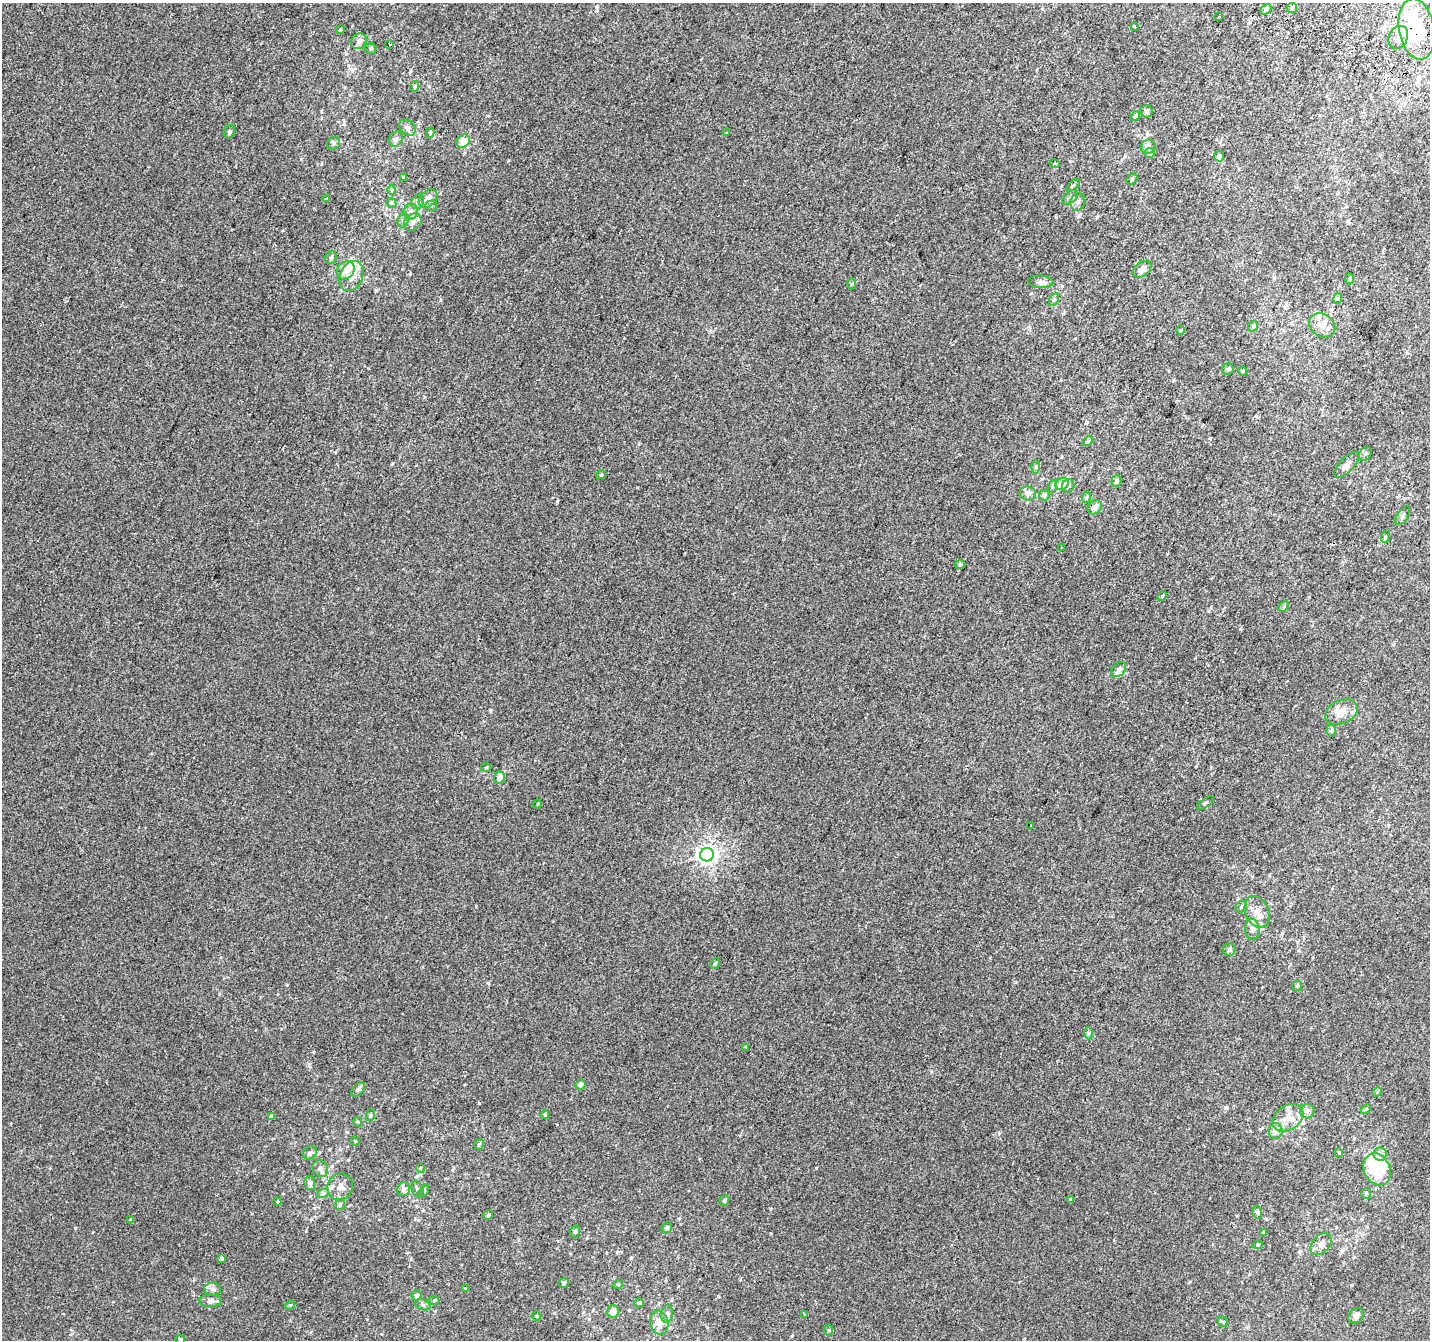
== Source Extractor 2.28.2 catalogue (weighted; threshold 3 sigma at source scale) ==
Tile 10 of 4 x 4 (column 2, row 3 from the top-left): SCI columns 1455-2882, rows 1645-2982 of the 5758 x 5899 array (HDU 1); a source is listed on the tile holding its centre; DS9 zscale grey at full resolution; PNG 1432 x 1342 px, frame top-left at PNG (2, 3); each listed source drawn as its Kron ellipse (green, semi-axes under 4 px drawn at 4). Shown black and unused: <1% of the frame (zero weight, under 2 of 3 exposures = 2% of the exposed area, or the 3 px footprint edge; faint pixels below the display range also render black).
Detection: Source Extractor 2.28.2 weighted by HDU 2 'WHT'; one run over the whole footprint, this tile lists its part. Background 0.00146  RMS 0.0073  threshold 0.0329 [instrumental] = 3 sigma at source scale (4.5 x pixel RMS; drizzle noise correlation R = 1.50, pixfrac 1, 0.0396/0.0396 arcsec/px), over >= 5 px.
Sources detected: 163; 5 inside a brighter object's white glare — neither listed nor drawn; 12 inside a brighter listed object's ellipse — not listed separately; the other 146 listed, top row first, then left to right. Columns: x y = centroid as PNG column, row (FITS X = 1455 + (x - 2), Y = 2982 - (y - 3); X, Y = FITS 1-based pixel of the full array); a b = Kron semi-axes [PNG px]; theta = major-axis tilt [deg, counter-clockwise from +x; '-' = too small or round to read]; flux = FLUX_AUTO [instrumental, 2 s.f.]
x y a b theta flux
1292 8 5 5 - 1.3
1266 9 6 4 40 2.2
1219 17 3 2 - 0.75
1134 27 3 3 - 8.9
1417 29 31 17 -80 43
340 30 4 3 - 0.65
1398 37 12 9 62 6
359 41 8 7 - 3
390 44 2 2 - 0.69
371 49 6 5 - 1.1
414 87 5 3 - 0.85
1146 111 6 6 - 2.1
1135 116 5 4 - 0.94
407 128 9 7 -43 2.6
229 132 7 5 64 1.5
430 133 5 4 - 1.1
726 133 4 3 - 0.53
396 139 8 6 62 2.5
463 141 7 6 - 7
333 143 7 6 - 1.7
1148 147 7 6 - 2.5
1150 153 5 5 - 1.2
1219 156 5 5 - 2.3
1055 164 5 3 - 1.1
403 177 4 3 - 0.65
1132 179 6 4 46 1.2
1073 185 8 3 44 0.97
392 190 5 3 - 0.76
1070 197 9 5 38 2
326 198 3 3 - 1.3
428 198 11 7 44 3.8
418 202 7 6 - 2.5
1078 202 9 7 72 2.9
391 203 5 4 - 0.95
431 206 5 5 - 1.2
411 212 7 7 - 2.6
403 220 7 5 69 1.7
413 222 9 8 - 3.5
331 258 7 5 55 1.6
1142 269 10 7 37 4.5
346 270 10 8 47 8.9
351 276 16 11 65 7.8
1350 279 5 3 - 0.76
1041 282 13 6 -4 2.6
852 284 6 4 89 0.93
1338 298 5 3 - 0.84
1054 300 7 4 62 1.3
1322 325 14 11 -34 6.7
1253 326 5 4 - 0.98
1180 330 5 3 - 0.69
1228 369 6 5 - 1.2
1243 371 4 4 - 1.4
1088 441 5 4 - 0.9
1365 454 7 5 54 1.7
1347 465 16 7 46 4.3
1036 467 6 4 89 1.2
601 475 5 3 - 0.6
1116 481 6 5 - 2.3
1062 484 7 5 32 7.7
1053 486 6 4 72 1.1
1068 486 7 6 - 1.7
1028 493 8 7 - 2.7
1044 495 5 5 - 1.3
1087 497 6 3 70 0.93
1095 507 8 6 42 3.3
1403 516 11 5 58 1.9
1385 537 6 4 73 0.83
1061 548 3 3 - 3.3
960 565 5 3 - 0.89
1162 596 5 4 - 0.81
1284 607 6 3 46 0.9
1119 670 8 6 49 2.5
1341 712 17 11 23 8.1
1331 731 6 4 86 1.1
486 767 5 3 - 0.7
500 778 6 5 - 4.4
1206 803 10 2 35 0.84
537 804 4 3 - 0.57
1030 826 3 2 - 0.45
707 855 7 6 - 330
1241 907 6 5 - 1.4
1257 912 16 11 -66 8
1252 929 10 7 -81 3.1
1229 950 6 6 - 1.9
715 963 5 4 - 0.95
1297 986 5 5 - 1.1
1088 1033 6 4 89 1.1
746 1047 4 3 - 1.7
580 1085 5 5 - 2.9
358 1090 9 5 45 1.7
1377 1092 5 4 - 0.76
1366 1109 5 4 - 0.85
1307 1111 7 7 - 2.4
545 1114 4 4 - 1.4
371 1115 6 4 70 0.92
272 1116 4 4 - 2.5
1288 1118 17 12 36 10
358 1122 5 4 - 0.82
1276 1131 8 7 - 3.1
355 1141 4 4 - 0.79
479 1144 6 4 71 1.2
310 1153 7 6 - 2.3
1339 1153 4 3 - 0.64
1380 1154 6 6 - 2.4
320 1168 9 7 -54 3
420 1168 5 3 - 0.56
1377 1169 17 13 -63 22
310 1183 7 5 -81 3
340 1187 13 12 - 5.8
403 1189 7 6 - 2.9
418 1189 8 5 -68 1.8
424 1191 6 4 59 1
323 1193 6 4 20 1.3
1366 1193 5 5 - 1.2
1071 1199 4 4 - 1.1
724 1201 5 4 - 1.3
277 1202 4 3 - 0.63
340 1205 6 5 - 1.1
1257 1212 6 5 - 1.3
488 1215 5 5 - 0.97
131 1219 3 3 - 1.8
667 1228 5 5 - 1.6
575 1232 6 4 73 1.3
1263 1232 4 3 - 0.78
1321 1244 12 8 48 3.9
1258 1245 5 4 - 0.99
222 1258 4 4 - 1.8
564 1283 5 5 - 1.3
618 1284 5 3 - 0.62
213 1289 8 6 -4 2.4
465 1289 4 4 - 0.65
417 1295 5 5 - 2.1
434 1300 5 3 - 0.77
210 1301 11 6 -1 2.9
639 1303 5 4 - 1.1
290 1305 5 4 - 0.94
423 1305 8 5 -20 1.4
613 1311 6 6 - 5.4
667 1314 9 6 82 2.3
805 1315 3 3 - 1.5
536 1316 4 4 - 0.81
1356 1316 9 7 39 3.6
1223 1322 6 4 -43 0.87
659 1323 12 9 -80 7
829 1330 5 4 - 0.79
180 1339 5 4 - 0.95
Overlapping masked pixels (flux is a lower limit): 1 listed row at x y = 1417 29
Isophote crosses this tile's border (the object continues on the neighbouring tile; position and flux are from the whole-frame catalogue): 1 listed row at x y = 180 1339
Unlisted compact peaks at least as high as the median listed source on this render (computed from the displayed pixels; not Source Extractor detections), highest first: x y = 718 1296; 479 1103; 490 710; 816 1168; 557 501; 488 983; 287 985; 771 1233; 75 1228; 314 1052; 311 1219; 417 1176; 1226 1108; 376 290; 476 906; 770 1208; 1240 629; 410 274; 346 54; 352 70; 931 1071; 347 1132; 440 300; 309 1064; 1352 1285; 999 1133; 1196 766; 306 1231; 219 994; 415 1219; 321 164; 570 1253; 1249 1274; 508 161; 392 464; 1256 416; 1016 982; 424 397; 1211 767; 1173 381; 679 1218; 301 159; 1208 611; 1075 338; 554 1313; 429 86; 351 1065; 1097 217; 335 452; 631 1258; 639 444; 1266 1219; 678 1286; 1407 353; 596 11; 321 111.